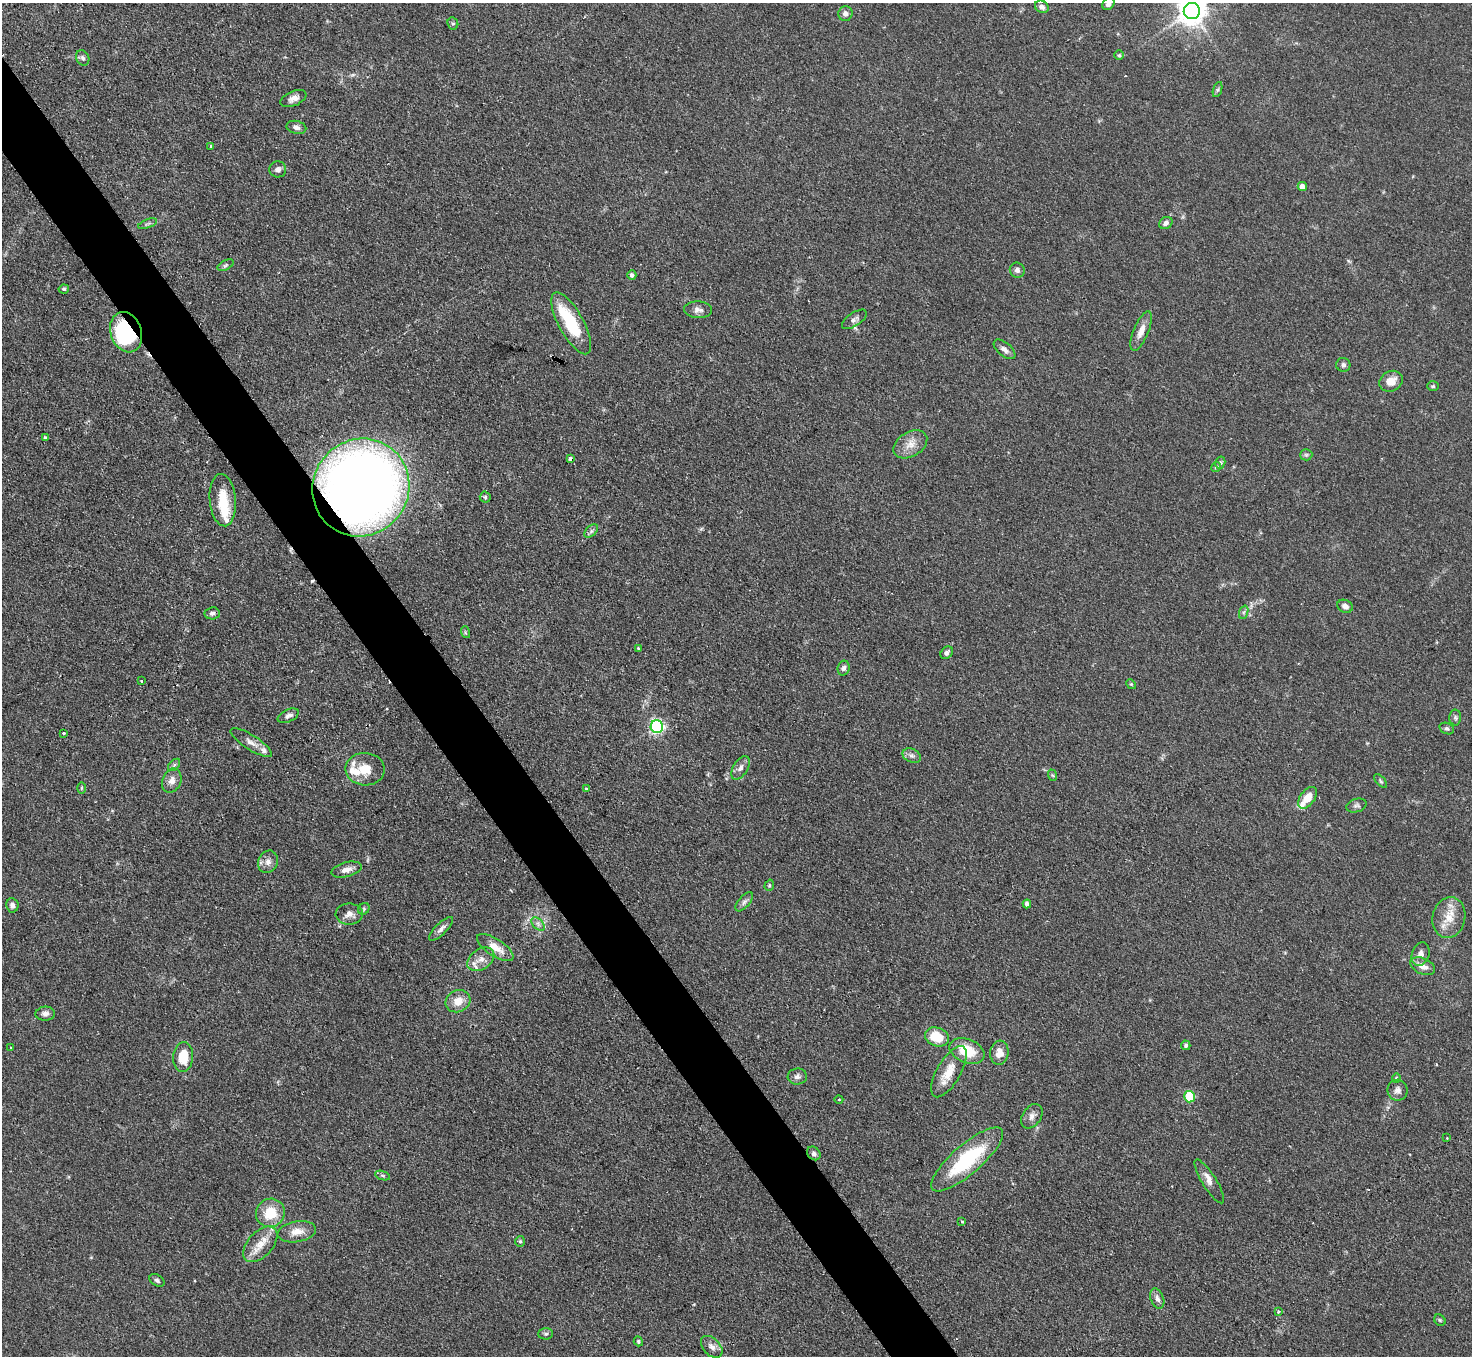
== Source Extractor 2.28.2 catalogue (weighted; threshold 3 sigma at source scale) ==
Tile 11 of 4 x 4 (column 3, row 3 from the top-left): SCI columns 2940-4409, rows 1653-3006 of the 5880 x 5872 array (HDU 1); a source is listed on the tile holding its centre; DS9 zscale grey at full resolution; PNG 1474 x 1358 px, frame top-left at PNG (2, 3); each listed source drawn as its Kron ellipse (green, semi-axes under 4 px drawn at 4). Shown black and unused: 4% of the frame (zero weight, under 2 of 3 exposures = <1% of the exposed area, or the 3 px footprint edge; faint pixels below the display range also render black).
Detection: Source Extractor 2.28.2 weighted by HDU 2 'WHT'; one run over the whole footprint, this tile lists its part. Background 0.0811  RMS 0.0058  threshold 0.0262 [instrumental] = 3 sigma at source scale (4.5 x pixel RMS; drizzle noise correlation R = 1.50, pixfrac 1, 0.05/0.05 arcsec/px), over >= 5 px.
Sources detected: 121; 1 inside a brighter object's white glare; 2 cosmic-ray / hot-pixel residue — neither listed nor drawn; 7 inside a brighter listed object's ellipse — not listed separately; the other 111 listed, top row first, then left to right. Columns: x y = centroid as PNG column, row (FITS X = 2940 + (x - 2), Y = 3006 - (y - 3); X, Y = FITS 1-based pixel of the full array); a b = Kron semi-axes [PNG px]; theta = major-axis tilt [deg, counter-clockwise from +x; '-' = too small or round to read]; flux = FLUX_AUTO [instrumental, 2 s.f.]
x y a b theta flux
1109 4 7 5 43 2.3
1042 7 7 6 - 2.5
1192 11 8 8 - 790
845 14 7 7 - 2.5
453 23 6 5 - 1
1119 55 5 5 - 0.92
83 58 8 6 -64 1.6
1218 90 8 3 71 0.92
293 99 14 7 23 3.4
296 127 10 6 -13 2.1
211 146 3 3 - 0.66
278 169 8 8 - 2.5
1302 186 4 4 - 3.4
1166 223 7 5 31 2.2
148 224 10 3 21 1.1
226 265 8 4 27 1.2
1017 270 8 7 - 1.9
632 275 5 4 - 1.4
64 289 5 4 - 0.91
698 310 14 8 -4 3.4
854 319 14 6 34 2.3
571 323 34 12 -61 29
1141 331 21 7 67 5.5
126 332 21 15 -71 77
1005 349 13 6 -40 2.6
1343 365 7 7 - 1.7
1391 381 12 10 28 6.4
1433 386 6 4 0 0.86
45 437 3 3 - 0.95
910 444 18 12 31 7.1
1306 455 6 5 - 1.1
570 459 4 3 - 4.1
1220 463 6 5 - 1.3
1216 467 5 4 - 1.3
361 488 50 47 52 620
485 497 5 5 - 1.1
223 500 26 13 -85 16
591 531 8 5 45 1.6
1345 606 8 6 -25 2.6
1244 612 7 4 70 1.1
212 613 7 6 - 1.6
465 632 6 4 -72 0.8
638 648 3 3 - 0.95
947 653 7 5 48 1.6
844 668 7 6 - 1.8
141 681 3 2 - 0.52
1131 684 5 4 - 0.67
288 716 11 6 25 2.4
1455 718 8 6 -89 1.4
657 727 6 6 - 120
1447 729 8 5 -24 1.3
64 733 3 3 - 0.9
251 743 24 7 -32 4.6
912 756 9 6 -24 2.2
174 765 7 4 46 1
740 768 13 7 57 2.9
365 769 20 16 -3 11
1052 775 6 3 -70 0.67
172 781 12 9 68 4.3
1381 781 8 4 -48 1
81 788 6 4 89 0.62
587 789 3 3 - 2.8
1307 798 12 7 53 9.3
1356 805 10 6 16 1.8
268 862 11 9 66 3.8
346 870 15 7 15 4
769 885 6 4 71 0.78
744 902 12 5 49 1.9
1027 904 4 4 - 1.9
12 905 7 6 - 2.1
364 909 6 5 - 0.98
349 914 13 10 -2 4.1
1449 917 20 16 79 11
538 924 8 5 -46 1.9
441 929 16 5 45 2.7
495 947 21 8 -33 8.3
1421 954 12 8 71 4.2
481 959 15 10 35 5.7
1423 966 13 8 -24 5
458 1001 13 10 24 7.3
45 1014 10 7 3 2.5
937 1037 12 9 -21 15
1186 1045 5 4 - 1.1
11 1047 3 3 - 0.78
967 1051 18 11 -22 16
999 1053 12 9 83 5.4
183 1057 15 10 85 15
949 1072 29 12 60 10
797 1076 9 8 - 2.3
1396 1078 5 4 - 0.69
1398 1090 10 10 - 3
1189 1097 6 5 - 31
839 1100 4 3 - 0.56
1032 1116 13 9 57 3.4
1447 1138 3 2 - 0.38
814 1153 7 6 - 1.5
967 1159 46 14 41 44
383 1175 8 3 -19 0.97
1209 1181 25 7 -58 4.4
270 1213 15 14 - 15
962 1222 3 3 - 0.49
297 1232 19 10 9 6.8
520 1241 5 4 - 0.88
260 1244 21 12 47 9.2
157 1280 8 5 -32 1.4
1157 1298 10 6 -68 2.6
1279 1312 4 3 - 0.84
1440 1320 6 5 - 0.76
546 1334 7 5 2 1.2
638 1341 5 4 - 0.95
712 1347 13 8 -46 3.8
Overlapping masked pixels (flux is a lower limit): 4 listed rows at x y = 571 323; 126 332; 570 459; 361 488
Isophote crosses this tile's border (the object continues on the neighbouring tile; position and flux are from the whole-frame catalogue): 2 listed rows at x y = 1109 4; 1192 11